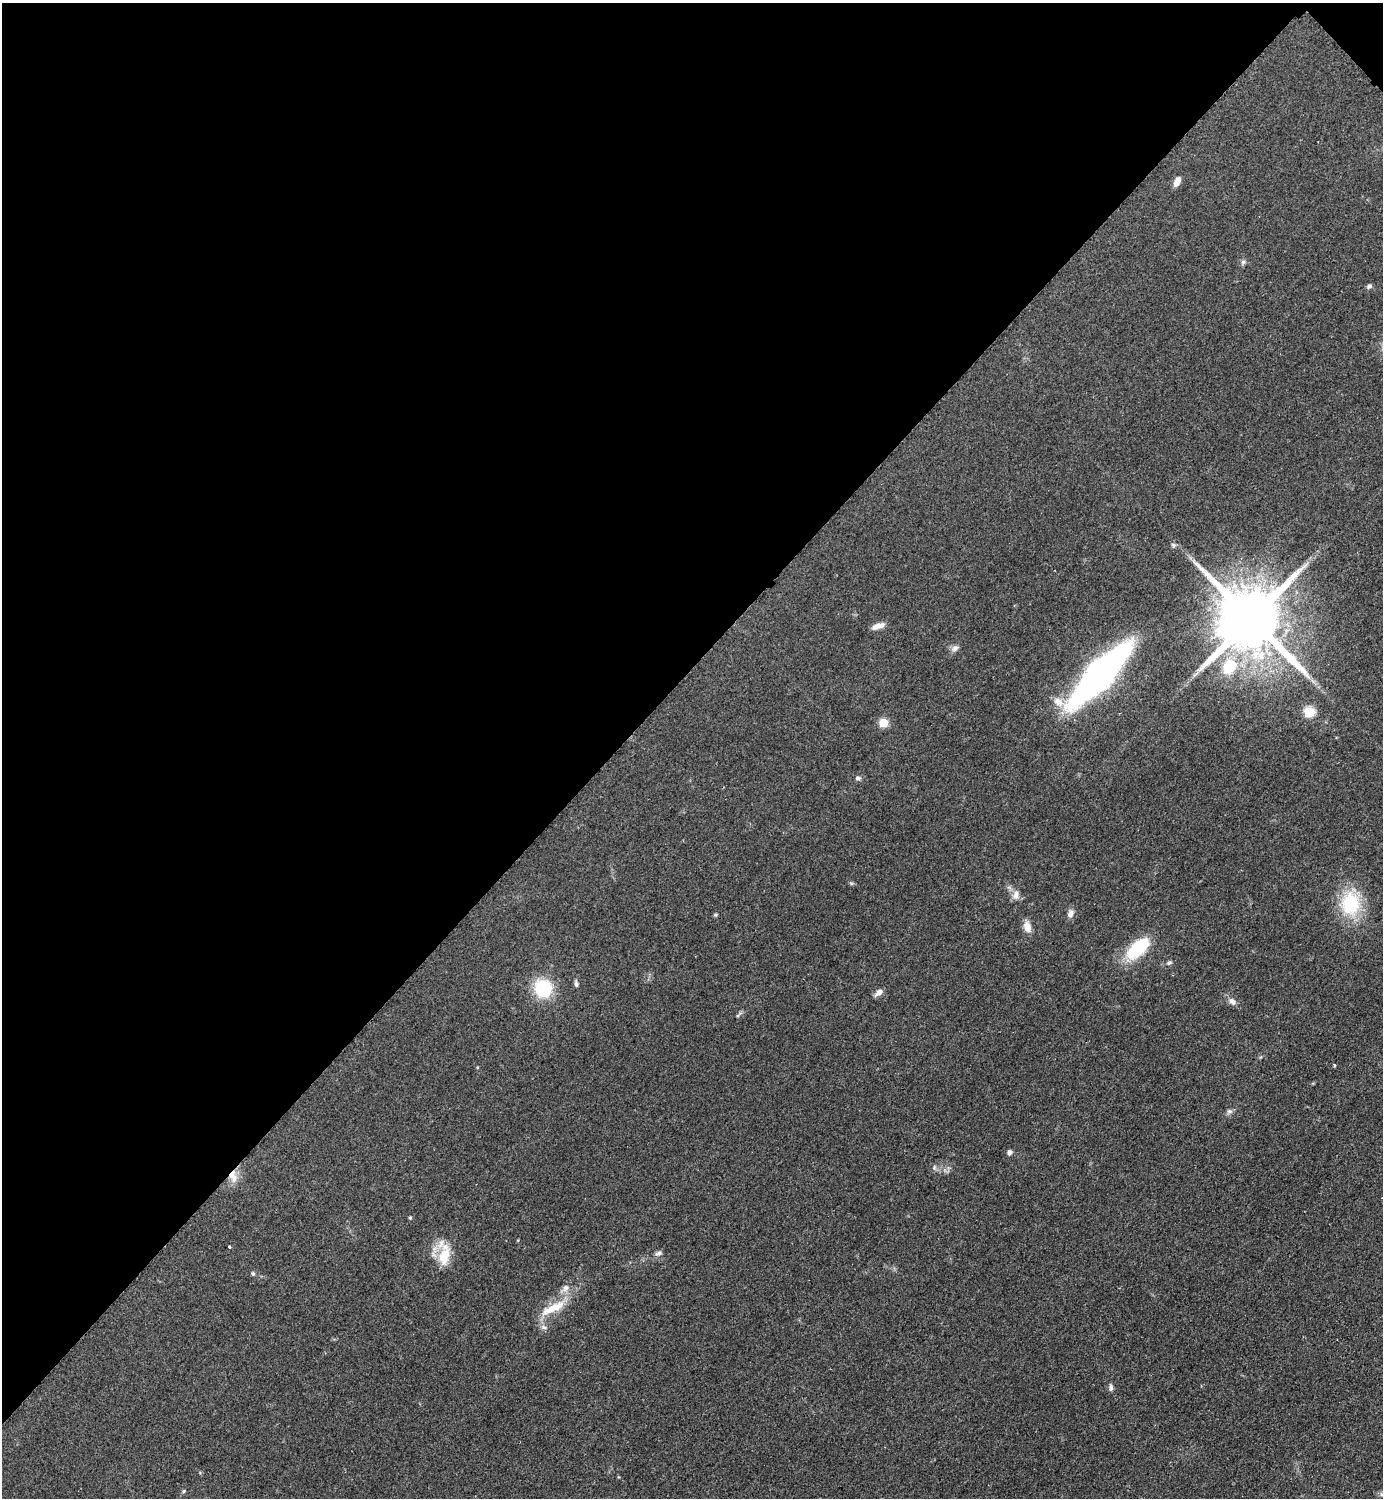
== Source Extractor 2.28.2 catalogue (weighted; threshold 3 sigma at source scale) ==
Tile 2 of 4 x 4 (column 2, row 1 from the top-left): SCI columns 1695-3075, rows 4494-5989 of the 6005 x 6005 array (HDU 1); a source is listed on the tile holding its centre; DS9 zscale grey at full resolution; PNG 1385 x 1500 px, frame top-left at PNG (2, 3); no overlay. Shown black and unused: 45% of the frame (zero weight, under 2 of 3 exposures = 1% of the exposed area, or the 3 px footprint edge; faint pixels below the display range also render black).
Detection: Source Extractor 2.28.2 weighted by HDU 2 'WHT'; one run over the whole footprint, this tile lists its part. Background 0.0784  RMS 0.0081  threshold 0.0367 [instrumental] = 3 sigma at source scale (4.5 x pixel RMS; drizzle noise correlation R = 1.50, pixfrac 1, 0.05/0.05 arcsec/px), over >= 5 px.
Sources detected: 40; all 40 listed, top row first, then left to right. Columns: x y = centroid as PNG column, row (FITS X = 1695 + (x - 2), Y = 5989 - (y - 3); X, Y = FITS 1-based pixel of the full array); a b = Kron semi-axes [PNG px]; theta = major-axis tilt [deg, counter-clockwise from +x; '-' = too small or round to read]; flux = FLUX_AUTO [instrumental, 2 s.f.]
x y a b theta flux
1177 181 11 6 65 5.7
1243 262 7 5 44 1.9
1369 286 7 5 26 2
1173 545 7 6 - 1.7
1251 619 19 17 -46 8900
878 626 16 6 17 5.7
955 648 10 7 35 3.4
1229 667 20 16 61 29
1099 675 49 14 47 500
1058 702 15 10 -37 8.4
1309 712 6 5 - 56
883 723 5 5 - 28
858 778 7 5 15 2
1016 895 12 7 78 4.5
1350 904 32 25 -88 43
1070 913 11 8 66 3.8
715 915 6 4 18 0.95
1027 927 14 9 -75 6.8
1138 948 26 13 42 47
1169 963 7 5 26 1.6
576 984 8 5 -73 1.9
543 988 17 16 - 42
879 992 11 6 35 4.3
1232 1001 10 7 -32 3.9
1334 1065 3 3 - 1.4
1229 1111 8 6 -14 2.2
1009 1152 6 6 - 2.4
934 1168 8 4 90 1.4
233 1177 17 9 -71 8.5
410 1218 4 4 - 1
229 1246 3 3 - 1.2
658 1253 10 6 15 2.4
444 1257 26 14 79 21
253 1273 6 4 -88 1.2
565 1288 12 8 53 4.9
553 1308 37 10 25 19
544 1327 8 6 -21 2.5
1111 1387 8 5 -87 2.5
184 1491 6 4 87 0.93
1382 1494 7 5 -45 1.9
Overlapping masked pixels (flux is a lower limit): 1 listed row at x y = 233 1177
Isophote crosses this tile's border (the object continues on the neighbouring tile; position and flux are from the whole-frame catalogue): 1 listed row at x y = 1382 1494